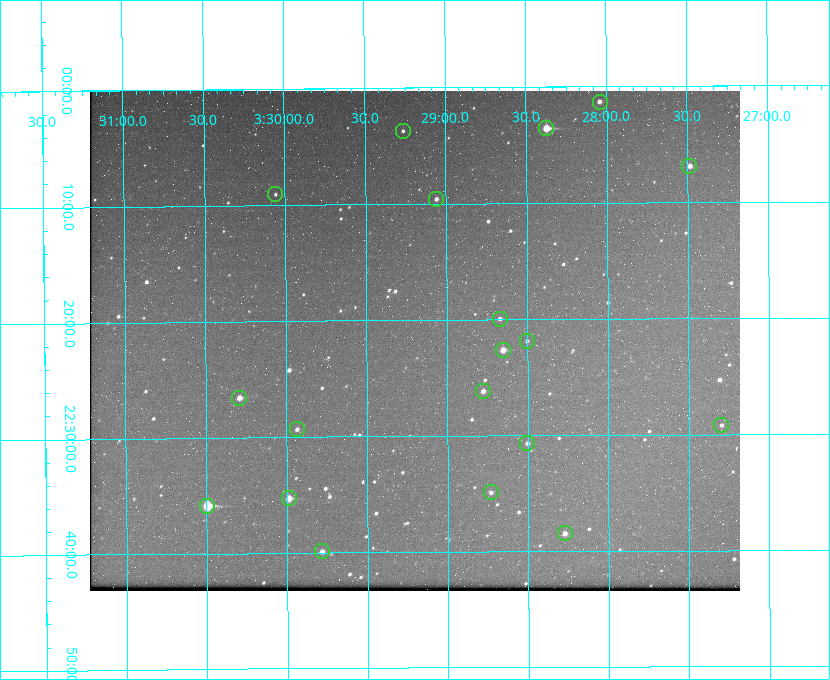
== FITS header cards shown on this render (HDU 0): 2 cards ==
NAXIS1  =                  650 / Width of table row in bytes
NAXIS2  =                  500 / Number of rows in table

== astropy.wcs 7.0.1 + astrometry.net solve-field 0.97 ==
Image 650 x 500 px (HDU 0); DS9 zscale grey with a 90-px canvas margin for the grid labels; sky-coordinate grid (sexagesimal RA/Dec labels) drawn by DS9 from the SOLVED WCS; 19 Tycho-2 reference stars matched to detected sources circled (green)
Header WCS: none
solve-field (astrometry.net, Tycho-2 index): SOLVED blind (the file carries no WCS)
Solved WCS: RA---TAN-SIP/DEC--TAN-SIP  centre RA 03:29:12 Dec +22:22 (52.30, +22.36 deg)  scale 5.17 arcsec/px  FOV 56.0' x 43.1'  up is -180 deg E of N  parity flipped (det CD > 0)
(file carries no celestial WCS; the grid is the blind solution)
Tycho-2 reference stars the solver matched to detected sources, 19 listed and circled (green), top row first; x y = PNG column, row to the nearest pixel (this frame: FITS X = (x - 90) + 1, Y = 500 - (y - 91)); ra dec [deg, ICRS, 3 dp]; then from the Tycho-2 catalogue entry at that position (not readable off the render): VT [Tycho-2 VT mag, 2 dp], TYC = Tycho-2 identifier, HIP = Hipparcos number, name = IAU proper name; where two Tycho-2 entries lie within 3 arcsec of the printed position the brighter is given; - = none
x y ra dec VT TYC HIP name
600 102 52.010 +22.023 11.65 1246-553-1 16144 -
546 128 52.094 +22.059 8.73 1246-565-1 16174 -
403 131 52.316 +22.062 11.63 1246-490-1 - -
689 166 51.872 +22.114 10.68 1245-1095-1 - -
275 194 52.515 +22.151 11.55 1246-639-1 - -
436 199 52.265 +22.160 11.20 1246-515-1 - -
500 319 52.168 +22.332 11.56 1246-558-1 - -
527 341 52.126 +22.364 12.17 1246-628-1 - -
503 350 52.163 +22.377 10.31 1246-508-1 - -
483 391 52.194 +22.436 11.10 1246-758-1 - -
239 398 52.573 +22.443 9.90 1246-338-1 - -
721 425 51.824 +22.487 11.65 1245-1005-1 - -
297 429 52.484 +22.489 11.63 1246-473-1 - -
527 443 52.126 +22.511 11.81 1797-918-1 - -
491 492 52.183 +22.582 11.55 1797-1044-1 - -
289 498 52.497 +22.588 9.77 1798-224-1 - -
207 506 52.624 +22.598 10.47 1798-308-1 - -
565 533 52.069 +22.641 10.36 1797-946-1 - -
322 551 52.446 +22.665 11.05 1798-126-1 - -